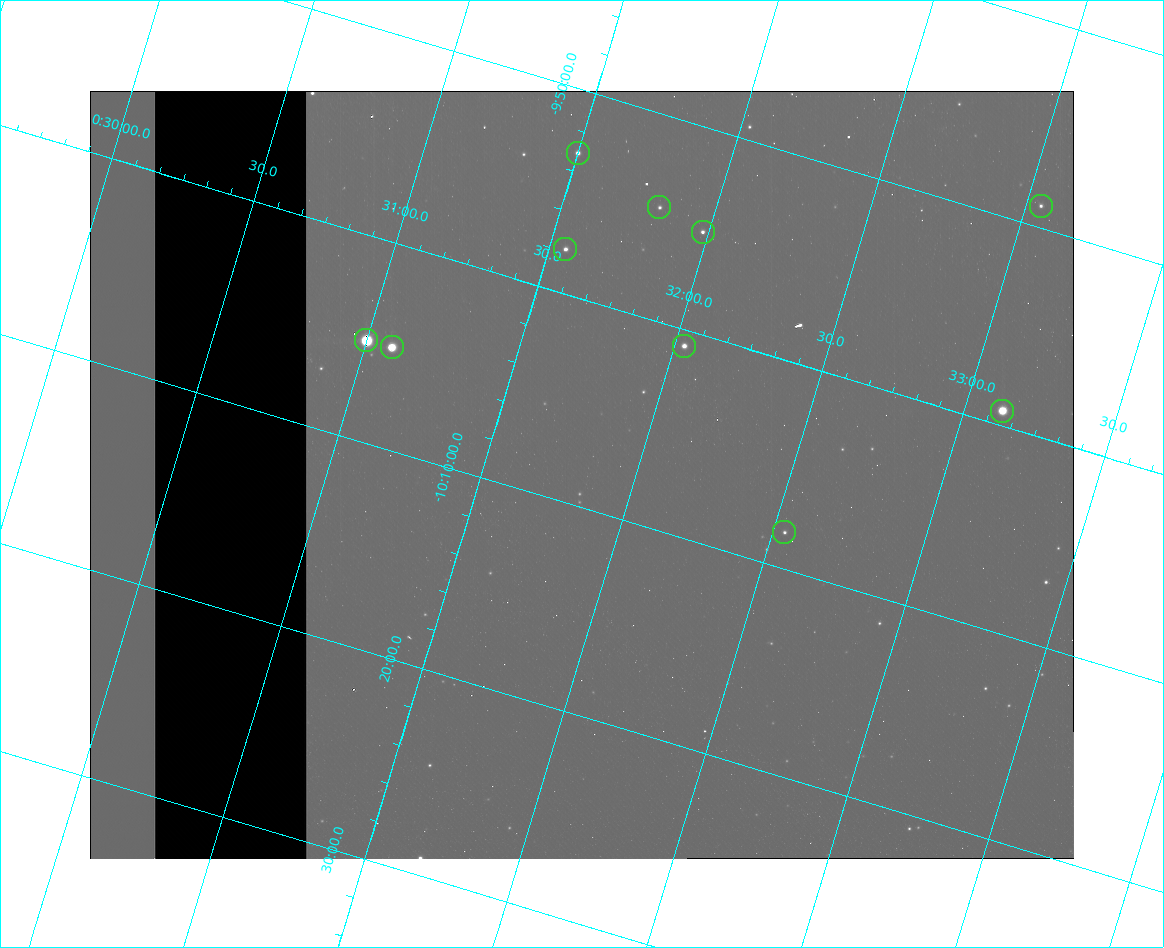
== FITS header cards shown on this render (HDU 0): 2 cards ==
NAXIS1  =                  984
NAXIS2  =                  768

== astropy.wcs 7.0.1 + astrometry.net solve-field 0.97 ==
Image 984 x 768 px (HDU 0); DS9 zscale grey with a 90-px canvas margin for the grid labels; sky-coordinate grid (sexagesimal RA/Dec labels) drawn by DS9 from the SOLVED WCS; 10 Tycho-2 reference stars matched to detected sources circled (green)
Header WCS: none
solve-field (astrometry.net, Tycho-2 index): SOLVED blind (the file carries no WCS)
Solved WCS: RA---TAN-SIP/DEC--TAN-SIP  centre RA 00:31:50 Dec -10:08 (7.96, -10.14 deg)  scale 2.99 arcsec/px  FOV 49.1' x 38.4'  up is -17 deg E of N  parity flipped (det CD > 0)
(file carries no celestial WCS; the grid is the blind solution)
Tycho-2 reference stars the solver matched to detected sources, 10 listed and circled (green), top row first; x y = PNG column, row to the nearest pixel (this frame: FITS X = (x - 90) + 1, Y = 768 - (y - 91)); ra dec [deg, ICRS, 3 dp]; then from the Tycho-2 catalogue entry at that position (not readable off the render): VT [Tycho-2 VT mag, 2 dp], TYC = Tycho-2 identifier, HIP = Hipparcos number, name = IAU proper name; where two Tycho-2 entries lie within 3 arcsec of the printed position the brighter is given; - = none
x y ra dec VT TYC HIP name
578 153 7.875 -9.885 10.69 5269-806-1 - -
1041 206 8.262 -9.816 12.26 5269-1766-1 - -
659 207 7.954 -9.909 11.98 5269-2144-1 - -
703 232 7.995 -9.918 12.00 5269-812-1 - -
565 249 7.888 -9.964 11.29 5269-2005-1 - -
366 340 7.750 -10.085 6.91 5269-2391-1 2431 -
684 346 8.008 -10.013 10.45 5269-1422-1 - -
392 347 7.772 -10.084 8.43 5269-2011-1 2444 -
1002 411 8.281 -9.988 8.67 5269-1386-1 2608 -
784 532 8.135 -10.138 11.56 5269-1565-1 - -